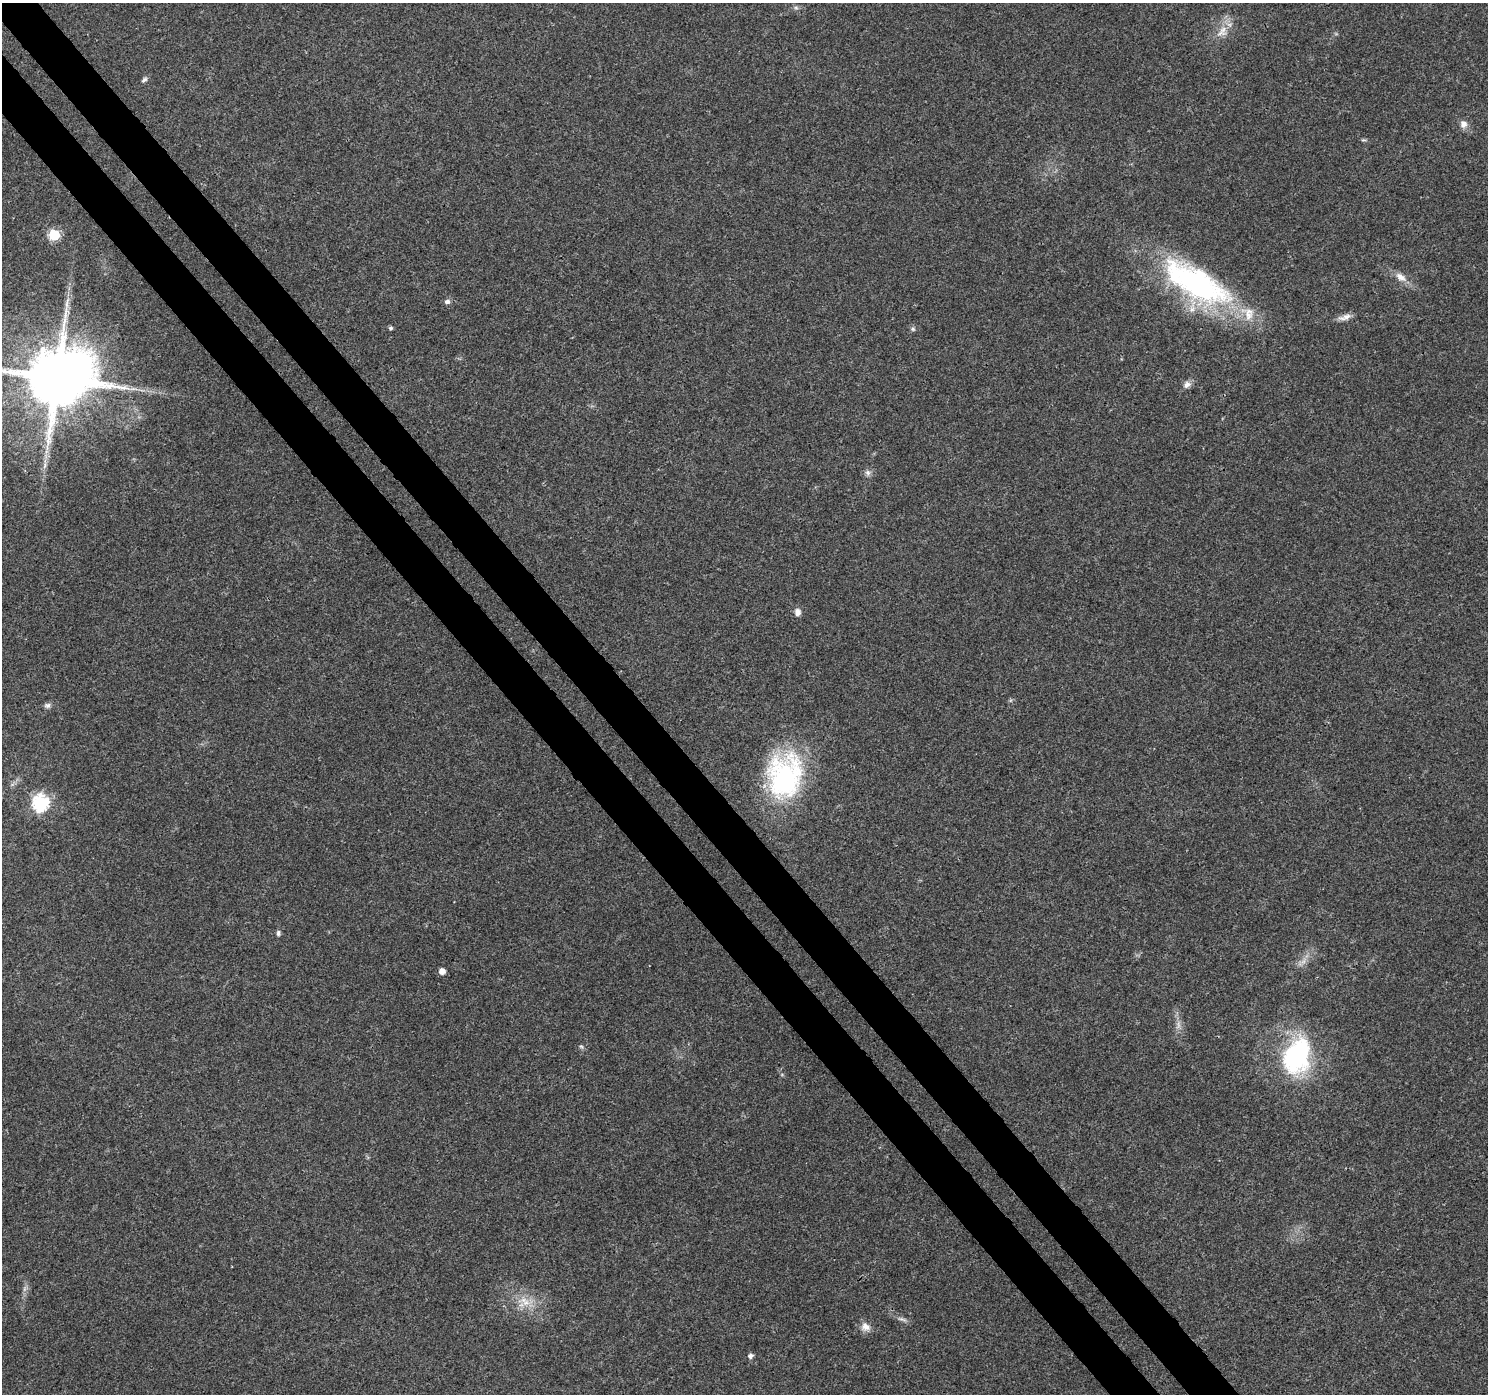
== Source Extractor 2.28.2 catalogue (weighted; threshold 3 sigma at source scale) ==
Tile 11 of 4 x 4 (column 3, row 3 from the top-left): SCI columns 3027-4512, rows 1632-3023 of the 6045 x 5985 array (HDU 1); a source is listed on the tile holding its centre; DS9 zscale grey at full resolution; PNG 1490 x 1396 px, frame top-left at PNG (2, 3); no overlay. Shown black and unused: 7% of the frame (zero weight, under 3 of 4 exposures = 5% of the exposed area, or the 3 px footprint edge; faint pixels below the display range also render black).
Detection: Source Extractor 2.28.2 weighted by HDU 2 'WHT'; one run over the whole footprint, this tile lists its part. Background 0.0257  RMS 0.003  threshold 0.0135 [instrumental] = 3 sigma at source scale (4.5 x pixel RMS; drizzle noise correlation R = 1.50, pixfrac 1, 0.0396/0.0396 arcsec/px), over >= 5 px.
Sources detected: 33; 1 too faint to see at this stretch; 1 long thin detection or spike segment (spike, bleed or trail) — not listed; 1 inside a brighter listed object's ellipse — not listed separately; the other 30 listed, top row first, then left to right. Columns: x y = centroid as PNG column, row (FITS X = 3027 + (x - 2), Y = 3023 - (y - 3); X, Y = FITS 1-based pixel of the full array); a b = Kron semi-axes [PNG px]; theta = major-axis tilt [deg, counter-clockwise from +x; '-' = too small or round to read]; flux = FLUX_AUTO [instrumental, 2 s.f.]
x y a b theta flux
796 7 6 6 - 0.67
1222 31 19 12 55 4.3
144 80 9 5 39 0.78
1463 124 10 9 - 1.9
1363 140 8 3 -5 0.42
54 235 6 6 - 24
1401 277 17 9 -34 2.8
1196 283 88 34 -31 73
447 302 8 6 11 0.97
1345 317 18 7 16 2
391 328 4 4 - 0.67
913 329 6 6 - 0.65
57 378 19 16 18 2800
1187 385 11 8 41 1.5
133 389 13 4 -3 1.5
45 466 9 4 71 0.81
868 473 9 7 -66 1
797 612 8 7 - 1.7
47 705 9 7 2 0.92
785 776 52 39 81 50
41 803 7 7 - 72
278 933 7 5 -85 0.7
442 971 5 5 - 2.5
1178 1024 12 5 -85 1.4
581 1047 7 5 -34 0.58
1297 1056 41 28 69 42
525 1301 22 11 -24 5.5
902 1319 15 4 -16 1.1
865 1327 14 12 -24 2.3
750 1356 5 5 - 1.2
Isophote crosses this tile's border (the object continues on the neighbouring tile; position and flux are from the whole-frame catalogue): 1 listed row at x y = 57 378